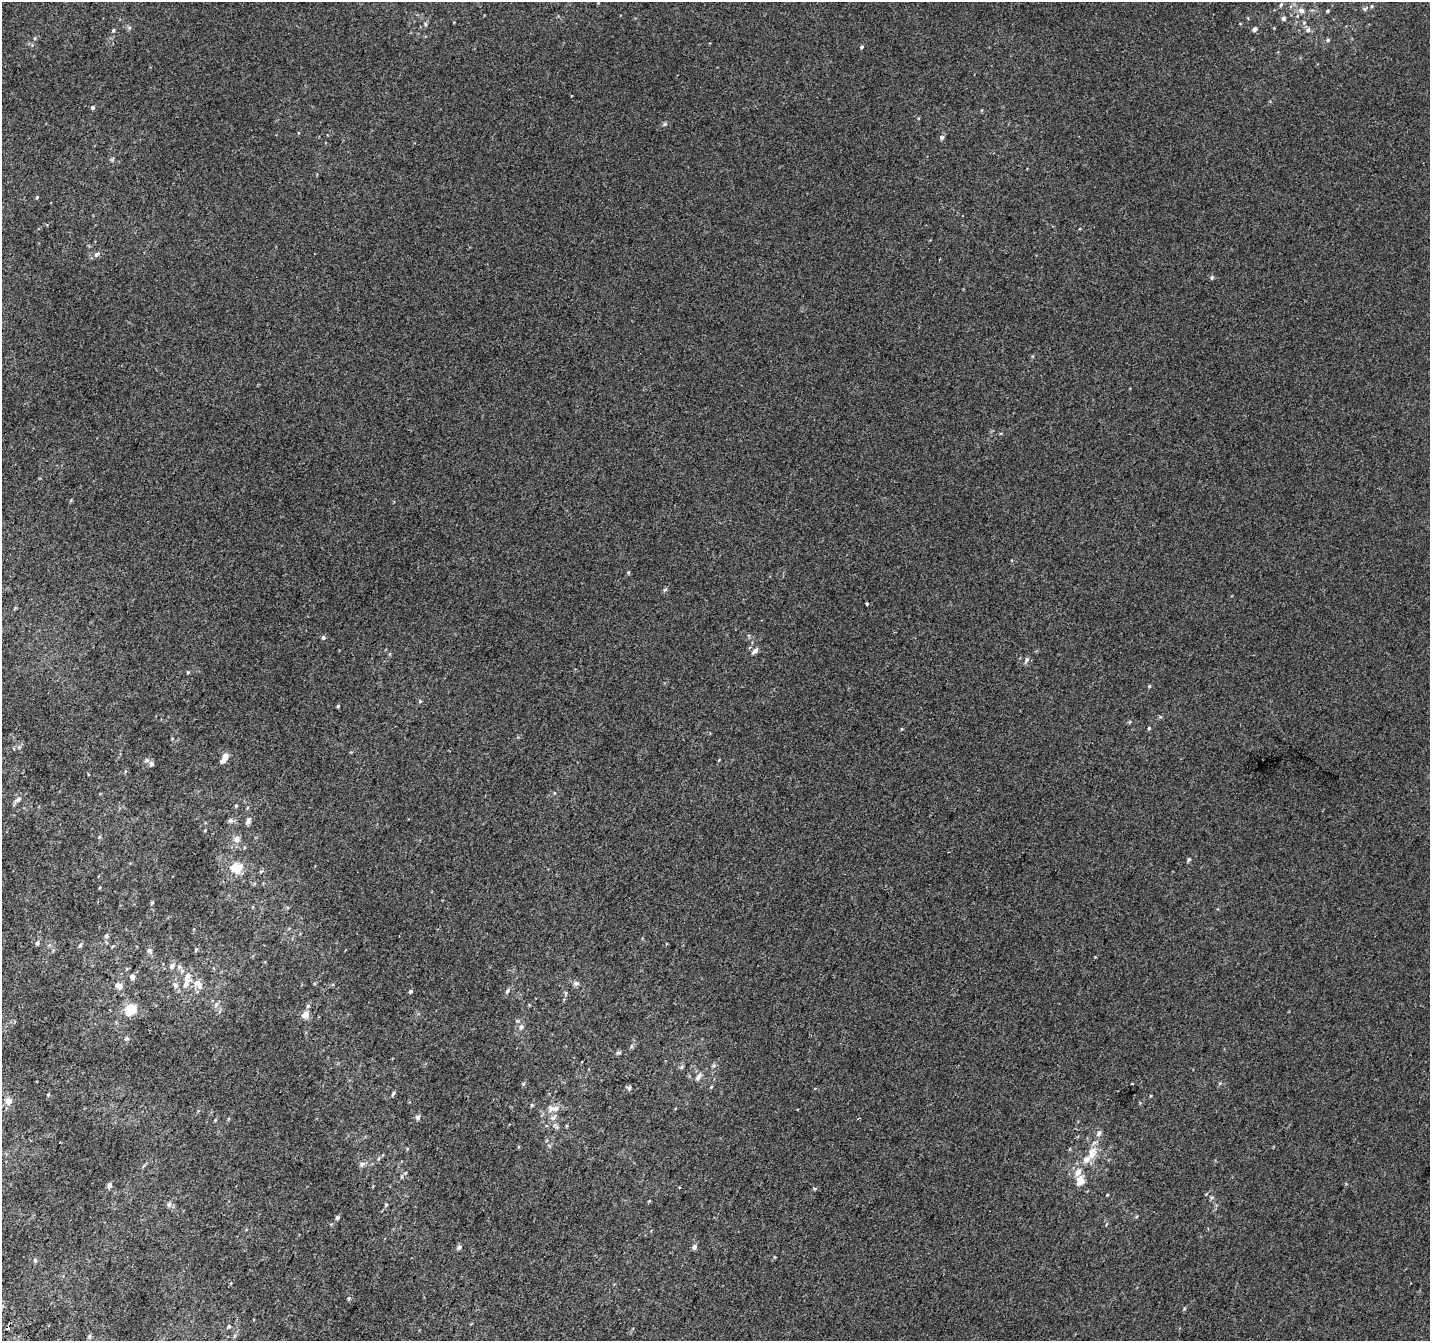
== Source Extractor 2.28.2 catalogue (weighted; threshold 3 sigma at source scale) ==
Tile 7 of 4 x 4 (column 3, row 2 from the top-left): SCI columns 2883-4310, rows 2983-4321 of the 5758 x 5899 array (HDU 1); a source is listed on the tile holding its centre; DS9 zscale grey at full resolution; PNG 1432 x 1343 px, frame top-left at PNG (2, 2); no overlay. Shown black and unused: <1% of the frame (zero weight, under 2 of 3 exposures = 2% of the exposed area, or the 3 px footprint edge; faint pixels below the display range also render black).
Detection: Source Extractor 2.28.2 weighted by HDU 2 'WHT'; one run over the whole footprint, this tile lists its part. Background 0.00146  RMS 0.0073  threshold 0.0329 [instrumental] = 3 sigma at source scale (4.5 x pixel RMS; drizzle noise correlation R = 1.50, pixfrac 1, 0.0396/0.0396 arcsec/px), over >= 5 px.
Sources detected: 109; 2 cosmic-ray / hot-pixel residue — not listed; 5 inside a brighter listed object's ellipse — not listed separately; the other 102 listed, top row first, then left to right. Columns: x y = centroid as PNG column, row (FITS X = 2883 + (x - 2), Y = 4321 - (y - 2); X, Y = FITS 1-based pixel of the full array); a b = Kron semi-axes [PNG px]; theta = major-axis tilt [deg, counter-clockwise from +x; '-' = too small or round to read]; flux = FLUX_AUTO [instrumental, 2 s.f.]
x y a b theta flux
598 3 4 4 - 0.53
1281 5 7 5 69 1.3
1372 6 5 4 - 0.88
1301 10 8 7 - 3.2
1327 11 5 4 - 0.9
1283 18 5 5 - 1.6
425 24 5 4 - 1
1255 29 5 4 - 2.9
113 30 5 4 - 0.92
1308 30 7 7 - 2.3
35 38 5 3 - 0.8
1328 40 5 4 - 1
861 47 5 3 - 0.99
93 108 5 4 - 1.6
942 137 6 5 - 1.7
37 197 4 3 - 0.69
97 254 9 6 38 2.4
1212 277 6 5 - 0.97
665 590 6 5 - 1.2
867 603 3 2 - 1.3
323 637 5 5 - 1.6
755 651 9 5 45 2.8
1027 659 8 6 62 1.9
188 672 5 3 - 0.71
1149 686 5 4 - 0.75
420 701 5 4 - 0.81
338 706 5 4 - 0.77
1160 717 6 4 -1 0.9
1149 728 4 4 - 0.75
902 729 5 3 - 0.64
225 757 9 5 59 7.8
146 760 6 5 - 1.7
151 764 7 6 - 1.9
554 793 5 3 - 0.64
18 799 10 5 37 2.3
236 806 5 4 - 0.93
247 808 5 3 - 0.76
230 821 8 6 44 1.9
248 821 10 6 68 2.6
99 837 6 3 71 0.89
237 839 9 8 - 3.9
1189 859 6 4 57 1.1
236 868 13 12 - 13
152 903 5 4 - 0.85
106 936 5 5 - 1.8
37 943 6 5 - 1.6
80 945 5 5 - 1.2
196 950 6 4 67 0.99
149 951 9 6 -58 2.1
1095 957 3 3 - 0.55
172 966 7 6 - 3.2
132 977 8 6 -72 2.7
187 977 18 10 76 7.4
576 983 8 6 9 2
198 984 17 10 -50 6.8
175 985 8 7 - 2.6
119 986 9 8 - 4.6
411 991 5 4 - 1.2
507 991 7 4 63 1.3
216 1004 8 5 63 2.1
308 1006 5 5 - 1.2
132 1008 12 10 -19 13
305 1014 9 7 53 5.3
521 1027 7 7 - 2.6
126 1039 8 4 -7 1.1
631 1046 6 4 89 1
618 1053 8 4 1 1.3
682 1067 6 4 88 1.1
698 1077 10 6 56 2.7
523 1084 5 4 - 0.9
1132 1084 3 2 - 0.6
711 1087 4 3 - 0.68
629 1088 7 6 - 1.7
393 1093 7 4 54 1.3
48 1095 4 4 - 0.69
8 1101 6 5 - 6.2
532 1105 5 4 - 0.84
554 1109 21 8 5 6
418 1117 6 5 - 2.3
553 1117 12 6 41 2.9
557 1127 5 5 - 1.3
1099 1133 8 6 68 2.6
60 1142 3 2 - 0.92
1070 1149 5 3 - 0.66
1092 1154 16 10 73 9.1
362 1164 8 6 29 2.3
402 1177 7 3 90 1.1
1080 1180 14 11 80 6.5
109 1185 6 5 - 2.3
814 1188 5 4 - 1.2
1107 1195 4 3 - 0.59
1212 1197 6 4 18 0.98
649 1201 4 3 - 0.64
169 1204 7 5 55 1.9
386 1205 4 4 - 0.79
337 1218 4 4 - 1.9
459 1247 7 6 - 1.8
694 1247 7 5 48 2.1
35 1260 6 5 - 1.2
349 1298 5 4 - 1
89 1336 7 5 69 1.3
235 1336 6 4 88 1.1
Unlisted compact peaks at least as high as the median listed source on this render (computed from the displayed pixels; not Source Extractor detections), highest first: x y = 665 124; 628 572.